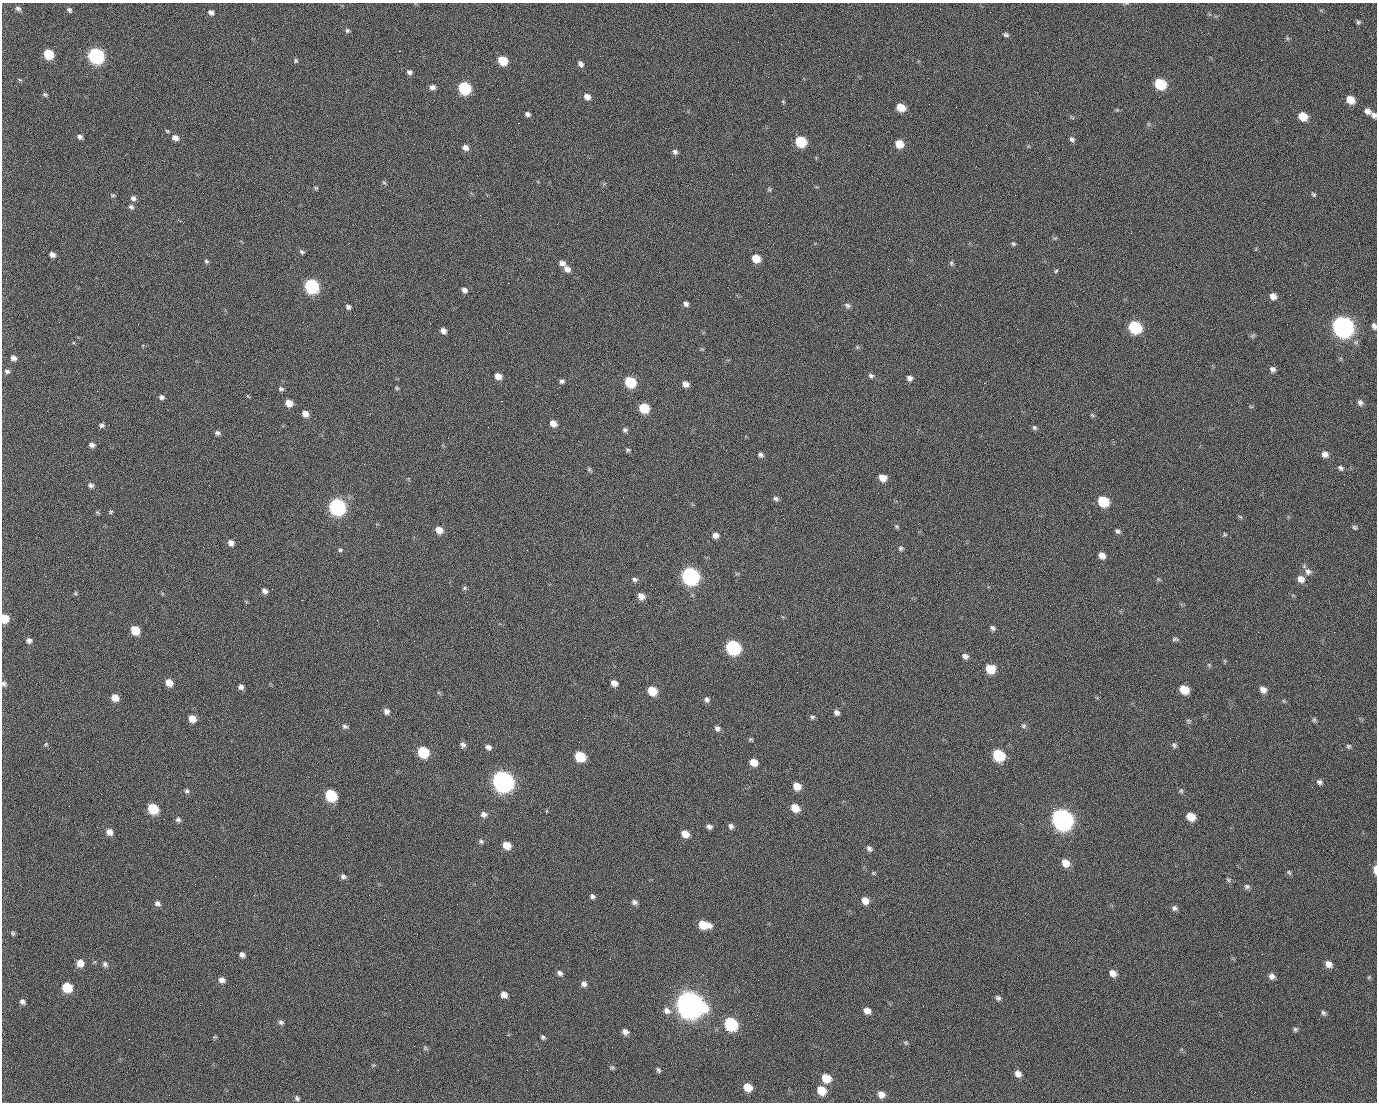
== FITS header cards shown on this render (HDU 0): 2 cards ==
NAXIS1  =                 1375 / length of data axis 1
NAXIS2  =                 1100 / length of data axis 2

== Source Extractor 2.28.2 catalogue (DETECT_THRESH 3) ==
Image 1375 x 1100 px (HDU 0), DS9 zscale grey, 1 PNG px = 1 image px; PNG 1379 x 1104 px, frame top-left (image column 1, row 1100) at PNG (2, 3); no overlay
Background 1460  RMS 29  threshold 87.6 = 3 sigma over >= 5 px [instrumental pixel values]
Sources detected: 265; all 265 listed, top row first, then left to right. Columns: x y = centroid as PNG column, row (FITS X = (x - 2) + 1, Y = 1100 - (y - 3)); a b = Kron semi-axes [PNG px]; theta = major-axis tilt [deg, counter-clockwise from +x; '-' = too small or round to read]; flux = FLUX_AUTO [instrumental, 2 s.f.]
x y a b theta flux
18 8 7 5 -25 5.1e+03
70 11 6 3 -50 7.2e+03
211 12 7 5 -36 7.2e+03
990 12 2 2 - 1.7e+03
1358 22 6 6 - 3.5e+03
347 30 6 6 - 3.8e+03
1006 35 7 5 -14 4.1e+03
1287 38 6 4 -72 2.7e+03
399 51 2 2 - 2.2e+04
48 54 7 6 - 7.4e+04
96 56 8 7 - 5.1e+05
1261 60 2 2 - 8.6e+02
296 61 6 4 89 2.9e+03
502 61 7 6 - 5.8e+04
580 64 7 6 - 7.8e+03
409 72 6 5 - 5.7e+03
20 80 5 4 - 2.4e+03
1160 84 8 7 - 1.1e+05
432 87 7 6 - 7.6e+03
464 88 8 7 - 1.8e+05
45 94 6 4 -25 3.3e+03
587 97 7 6 - 1.3e+04
498 99 2 2 - 1.3e+03
434 100 2 2 - 4.1e+03
1350 100 8 6 -34 2.7e+04
783 101 6 3 -20 2.0e+03
929 104 2 2 - 7.6e+02
901 107 7 6 - 3.5e+04
1117 110 6 4 -18 2.3e+03
1368 111 8 6 -32 1.0e+04
527 114 5 4 - 5.9e+03
1374 115 7 6 - 6.7e+03
1303 116 7 6 - 3.5e+04
518 123 2 2 - 2.5e+04
1149 124 6 4 -71 2.5e+03
167 131 5 4 - 2.2e+03
80 137 6 5 - 5.9e+03
175 138 8 6 -23 1.1e+04
1072 139 7 6 - 5.0e+03
801 142 7 7 - 9.3e+04
899 144 7 6 - 3.2e+04
465 148 7 6 - 1.0e+04
675 152 7 6 - 5.5e+03
384 183 6 4 -3 2.6e+03
316 188 6 5 - 2.5e+03
769 189 6 5 - 2.9e+03
113 195 6 4 -18 2.9e+03
1015 195 2 2 - 7.1e+03
1313 195 7 5 -40 3.2e+03
133 198 7 6 - 6.4e+03
131 207 7 5 -18 4.6e+03
480 215 2 2 - 7.4e+02
1055 238 6 4 18 2.4e+03
1013 244 5 5 - 3.2e+03
302 252 7 5 -29 3.9e+03
52 254 5 5 - 8.7e+03
756 258 7 6 - 3.2e+04
206 261 6 5 - 3.5e+03
562 263 8 6 -12 8.6e+03
951 263 8 5 -78 3.8e+03
567 269 8 6 -34 1.1e+04
1056 271 5 4 - 2.5e+03
927 275 2 2 - 8.7e+02
508 283 2 2 - 5.7e+04
311 286 8 7 - 3.2e+05
464 290 6 5 - 7.4e+03
1083 291 2 2 - 3.2e+03
1290 295 2 2 - 1.9e+03
1273 296 7 6 - 1.2e+04
686 304 6 5 - 6.2e+03
847 305 9 5 -28 5.5e+03
348 307 5 5 - 5.1e+03
355 315 2 2 - 1.1e+03
59 322 2 2 - 1.5e+03
1287 324 2 2 - 1.2e+03
1374 326 7 5 -69 5.9e+03
1135 327 8 7 - 1.8e+05
1342 327 9 8 - 1.4e+06
443 331 6 5 - 9.6e+03
1252 335 8 4 19 3.1e+03
857 347 5 4 - 2.5e+03
13 358 6 5 - 8.3e+03
1272 369 7 7 - 6.5e+03
7 371 7 5 -14 5.2e+03
498 376 6 6 - 1.6e+04
871 376 7 6 - 4.8e+03
909 378 6 5 - 7.0e+03
562 381 6 5 - 5.0e+03
630 382 8 7 - 9.3e+04
984 383 2 2 - 2.1e+04
685 384 7 6 - 1.1e+04
397 388 5 4 - 2.5e+03
281 389 7 5 -10 4.2e+03
97 391 3 2 - 1.5e+03
248 396 6 3 -71 1.7e+03
161 397 6 5 - 5.2e+03
501 401 3 2 - 5.9e+04
1360 402 8 7 - 6.8e+03
289 403 7 6 - 2.0e+04
1251 407 6 3 -19 2.2e+03
644 408 7 6 - 6.9e+04
619 412 2 2 - 7.5e+02
305 414 6 6 - 1.4e+04
1092 415 7 4 -44 2.9e+03
553 423 7 6 - 1.4e+04
102 425 7 6 - 5.0e+03
1034 428 7 5 -45 4.2e+03
625 430 7 6 - 4.6e+03
217 433 6 5 - 5.1e+03
92 445 7 6 - 7.3e+03
628 450 6 5 - 3.3e+03
1325 454 8 7 - 1.0e+04
761 455 7 5 -31 5.3e+03
1340 468 8 6 -34 5.4e+03
589 469 6 5 - 3.1e+03
882 478 7 6 - 2.1e+04
91 485 8 7 - 6.0e+03
623 497 2 2 - 3.1e+03
776 499 7 6 - 5.1e+03
1103 501 8 7 - 8.9e+04
337 507 8 7 - 5.6e+05
97 512 6 4 -19 2.5e+03
111 512 5 5 - 2.6e+03
1240 517 7 4 -44 2.6e+03
897 526 6 5 - 2.9e+03
1355 527 7 6 - 3.9e+03
439 530 7 6 - 2.0e+04
1118 531 7 5 -29 4.7e+03
715 535 7 6 - 9.9e+03
1225 535 5 4 - 2.5e+03
231 543 7 6 - 1.0e+04
901 548 6 6 - 3.9e+03
340 550 6 5 - 3.0e+03
1102 555 7 5 -37 1.3e+04
655 557 2 2 - 8.1e+02
1308 572 10 9 - 1.0e+04
690 576 9 8 - 6.7e+05
635 579 8 6 -14 5.2e+03
1158 579 6 4 -72 2.6e+03
1301 579 9 7 -41 1.3e+04
465 588 6 5 - 3.2e+03
265 591 7 5 -32 7.3e+03
76 593 6 4 -89 2.7e+03
641 596 8 6 -36 1.5e+04
4 618 6 6 - 4.0e+04
27 619 2 2 - 4.1e+03
377 620 2 2 - 1.2e+04
992 628 6 5 - 5.1e+03
135 630 7 6 - 4.1e+04
1175 639 9 5 -3 3.9e+03
29 640 6 6 - 6.7e+03
414 641 2 2 - 7.4e+02
733 647 8 7 - 3.1e+05
965 656 7 6 - 7.8e+03
1225 661 6 4 -71 2.3e+03
1209 665 6 4 -48 2.6e+03
990 669 8 7 - 4.5e+04
169 682 7 6 - 2.0e+04
4 683 7 6 - 4.6e+03
614 683 7 5 -32 1.1e+04
241 687 5 5 - 7.1e+03
1184 689 8 6 -33 3.8e+04
1263 690 8 6 -38 1.1e+04
652 691 7 6 - 4.4e+04
115 698 7 6 - 1.9e+04
707 700 7 6 - 5.8e+03
1284 701 6 3 -71 2.2e+03
386 711 7 7 - 8.1e+03
836 712 6 5 - 7.1e+03
812 717 7 5 13 3.9e+03
192 719 7 6 - 2.1e+04
1314 720 6 5 - 3.3e+03
1188 721 7 4 -45 3.0e+03
345 726 8 5 -21 4.4e+03
1023 726 7 6 - 4.1e+03
717 728 7 6 - 6.1e+03
751 739 6 4 -1 2.7e+03
46 744 4 4 - 2.3e+03
463 745 7 6 - 6.5e+03
1174 745 7 5 -55 4.4e+03
1348 746 6 6 - 3.8e+03
488 747 7 6 - 6.8e+03
423 752 8 7 - 9.7e+04
934 753 3 2 - 1.7e+03
998 755 8 7 - 1.2e+05
580 756 8 7 - 7.1e+04
753 762 7 6 - 2.1e+04
503 781 9 8 - 1.5e+06
1319 782 8 6 -32 5.8e+03
797 786 7 7 - 2.3e+04
187 791 6 6 - 3.9e+03
1181 791 7 5 -68 3.6e+03
101 794 2 2 - 2.5e+03
331 795 8 7 - 1.4e+05
930 795 2 2 - 8.0e+03
69 806 2 2 - 7.6e+02
795 808 8 6 -39 2.9e+04
1053 808 2 2 - 1.7e+04
153 809 8 7 - 7.3e+04
484 814 8 7 - 8.1e+03
1191 816 7 6 - 3.0e+04
1062 819 10 8 -42 1.5e+06
178 820 6 6 - 5.2e+03
731 826 7 6 - 6.1e+03
709 827 6 5 - 6.4e+03
109 832 7 7 - 1.2e+04
685 834 7 6 - 2.0e+04
481 841 7 5 -40 4.1e+03
507 845 7 6 - 2.6e+04
869 848 8 6 -48 5.8e+03
1065 863 8 7 - 2.3e+04
1375 870 8 4 -90 1.5e+04
1289 872 8 5 -62 3.2e+03
873 873 5 4 - 2.3e+03
343 876 7 6 - 5.5e+03
1228 880 7 4 -53 3.0e+03
1247 886 8 6 -15 5.1e+03
592 896 6 6 - 4.9e+03
865 900 7 6 - 1.8e+04
634 902 7 6 - 6.1e+03
157 903 7 6 - 6.4e+03
457 904 2 2 - 1.8e+03
1174 908 8 6 -28 5.9e+03
704 925 10 6 -12 4.2e+04
1118 932 3 2 - 2.7e+03
13 933 7 5 -46 3.2e+03
242 955 6 5 - 7.2e+03
610 959 3 2 - 2.6e+03
80 963 8 7 - 1.8e+04
105 964 7 6 - 5.3e+03
1329 964 8 6 -45 1.1e+04
560 973 7 5 -30 5.8e+03
1113 973 8 6 -46 1.3e+04
1272 976 8 7 - 8.8e+03
1369 977 6 4 46 2.2e+03
222 980 8 6 -19 9.2e+03
758 980 2 2 - 2.0e+03
584 984 7 6 - 7.1e+03
67 987 7 7 - 5.9e+04
504 995 7 6 - 1.2e+04
998 998 7 6 - 4.7e+03
22 1002 7 6 - 5.7e+03
690 1005 12 10 -32 3.1e+06
667 1011 10 8 -38 1.1e+04
867 1011 7 7 - 1.3e+04
1323 1013 6 5 - 4.2e+03
757 1015 2 2 - 1.2e+03
281 1022 7 6 - 5.0e+03
731 1024 8 7 - 1.9e+05
1295 1029 6 6 - 3.8e+03
625 1032 6 5 - 9.6e+03
1136 1035 2 2 - 7.5e+02
214 1037 7 4 0 2.2e+03
543 1037 5 4 - 3.7e+03
906 1043 6 5 - 3.0e+03
425 1048 8 5 -70 3.3e+03
612 1067 6 4 -62 2.9e+03
658 1070 7 4 -62 3.5e+03
1018 1074 7 6 - 1.1e+04
826 1078 8 7 - 3.5e+04
748 1087 8 7 - 2.9e+04
821 1090 9 7 -44 3.5e+04
881 1094 8 7 - 1.4e+04
169 1095 2 2 - 5.2e+03
297 1098 7 6 - 4.6e+03
At the frame edge (FLAGS 8, measured only in part): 5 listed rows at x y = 1374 115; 1374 326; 4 618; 4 683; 1375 870